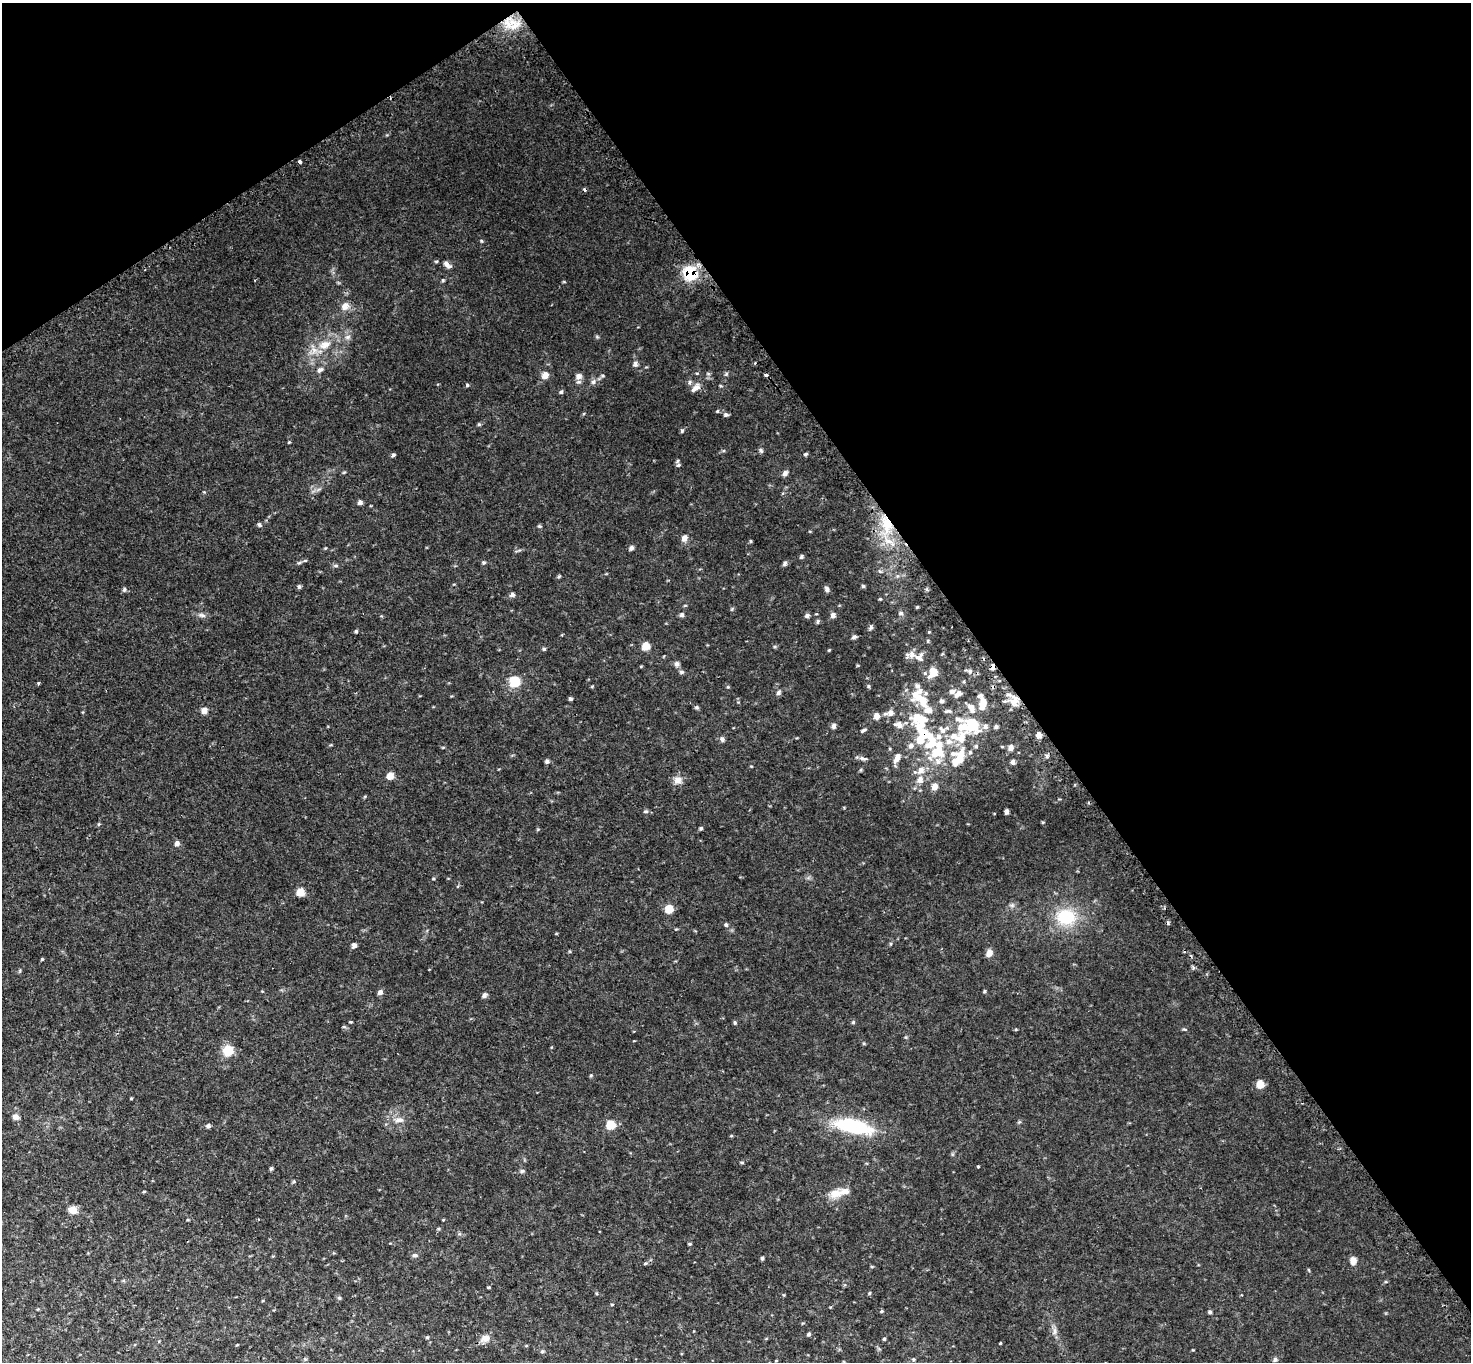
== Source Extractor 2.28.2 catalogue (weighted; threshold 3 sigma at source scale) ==
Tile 3 of 4 x 4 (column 3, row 1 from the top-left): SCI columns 2976-4444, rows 4404-5763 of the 5953 x 5945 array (HDU 1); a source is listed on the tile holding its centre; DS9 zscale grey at full resolution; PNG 1473 x 1364 px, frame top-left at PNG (2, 3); no overlay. Shown black and unused: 36% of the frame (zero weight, under 2 of 3 exposures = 3% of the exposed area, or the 3 px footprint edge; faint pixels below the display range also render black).
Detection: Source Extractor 2.28.2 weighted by HDU 2 'WHT'; one run over the whole footprint, this tile lists its part. Background 0.0773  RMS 0.0071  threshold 0.0321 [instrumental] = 3 sigma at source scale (4.5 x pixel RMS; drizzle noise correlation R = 1.50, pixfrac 1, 0.05/0.05 arcsec/px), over >= 5 px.
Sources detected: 130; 2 cosmic-ray / hot-pixel residue — not listed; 15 inside a brighter listed object's ellipse — not listed separately; the other 113 listed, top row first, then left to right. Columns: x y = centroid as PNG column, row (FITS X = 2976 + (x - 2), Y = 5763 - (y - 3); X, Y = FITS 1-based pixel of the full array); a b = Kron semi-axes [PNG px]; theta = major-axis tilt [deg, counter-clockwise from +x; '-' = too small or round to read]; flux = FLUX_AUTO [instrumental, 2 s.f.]
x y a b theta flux
300 161 3 3 - 2.2
446 264 9 5 -58 2.1
690 273 13 10 89 19
345 306 8 6 84 4
326 344 12 6 5 3.3
635 364 6 5 - 1.5
320 370 7 4 29 1.6
545 375 7 5 86 3.8
579 376 8 7 - 2.6
594 382 6 4 -90 1.1
467 385 4 4 - 0.73
695 388 13 5 39 2.4
561 392 5 3 - 0.72
726 414 6 5 - 1.1
761 451 5 5 - 0.98
805 454 4 4 - 1.3
393 455 5 4 - 0.97
785 474 6 5 - 1.8
360 503 6 5 - 1.3
886 523 10 6 -25 4.6
259 525 5 4 - 0.98
684 538 7 6 - 3.2
631 548 6 4 77 1.4
801 557 5 4 - 0.89
784 564 6 4 75 1.3
299 586 5 4 - 0.91
863 586 4 4 - 0.73
827 589 8 5 -81 1.4
512 595 6 5 - 1.4
901 613 5 5 - 1
682 615 5 5 - 1.1
833 615 6 5 - 1.9
807 616 6 5 - 1.4
356 631 4 4 - 0.72
854 637 6 4 46 1.1
646 646 6 6 - 6.8
912 654 8 7 - 2.7
919 658 9 6 -35 2.1
677 664 7 6 - 1.5
993 667 5 4 - 2.4
682 672 5 5 - 0.92
933 672 8 6 72 9
515 681 7 6 - 23
952 691 6 6 - 1.9
778 693 6 4 89 1.1
958 693 10 6 52 2.4
570 699 5 4 - 0.89
922 700 23 11 -50 13
942 701 5 5 - 1.1
982 705 14 6 83 8.2
697 707 6 4 -71 0.82
971 708 13 7 -65 3.9
204 710 6 5 - 3.2
890 713 8 6 81 2.6
877 716 6 5 - 3.9
917 717 21 14 -17 11
899 725 12 7 -23 3.2
972 725 8 7 - 30
833 726 6 5 - 1.6
985 726 7 5 86 1.6
962 727 15 9 12 9.1
863 730 8 3 31 1
1038 735 6 5 - 2.7
954 737 22 9 -24 8.8
722 739 6 4 -77 1.2
931 742 25 15 89 19
911 746 8 6 74 2.3
1011 748 7 5 -87 2.3
961 756 20 9 77 8.9
862 758 8 5 -28 1.6
897 758 13 6 63 3.4
547 761 6 5 - 1.1
1013 762 5 4 - 1.8
921 770 8 7 - 3.4
390 776 6 5 - 4.9
678 780 10 8 50 3.2
920 780 8 6 87 2.9
935 787 6 6 - 4.1
1007 812 4 3 - 1.9
701 828 4 4 - 0.73
177 843 6 5 - 1.8
300 892 7 7 - 5.9
669 909 7 6 - 7.4
1066 917 23 18 -10 21
726 925 5 3 - 0.75
354 945 6 4 -79 1.9
989 953 9 6 79 3
42 959 4 3 - 0.55
380 992 6 5 - 2
484 995 5 5 - 1.7
735 1023 5 3 - 0.7
228 1050 13 12 - 7.7
1260 1084 6 5 - 7.4
15 1117 7 6 - 2.1
399 1120 11 5 -1 2.4
611 1125 6 6 - 14
208 1126 6 4 76 1.2
853 1126 41 15 -12 34
742 1162 5 3 - 0.62
978 1166 3 2 - 0.75
271 1168 5 3 - 0.7
835 1194 16 10 17 6
73 1210 10 8 -31 4.1
414 1255 6 4 2 1.2
762 1258 4 3 - 0.97
1353 1260 7 5 88 4.3
870 1293 5 3 - 0.63
1210 1312 4 4 - 1
809 1334 5 4 - 0.97
427 1337 4 4 - 0.63
485 1338 10 9 - 3.4
884 1339 4 3 - 0.68
1275 1359 6 5 - 1.1
Overlapping masked pixels (flux is a lower limit): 2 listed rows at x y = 690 273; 993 667
Unlisted compact peaks at least as high as the median listed source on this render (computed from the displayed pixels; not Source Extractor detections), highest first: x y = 124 589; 678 465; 481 241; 479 424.